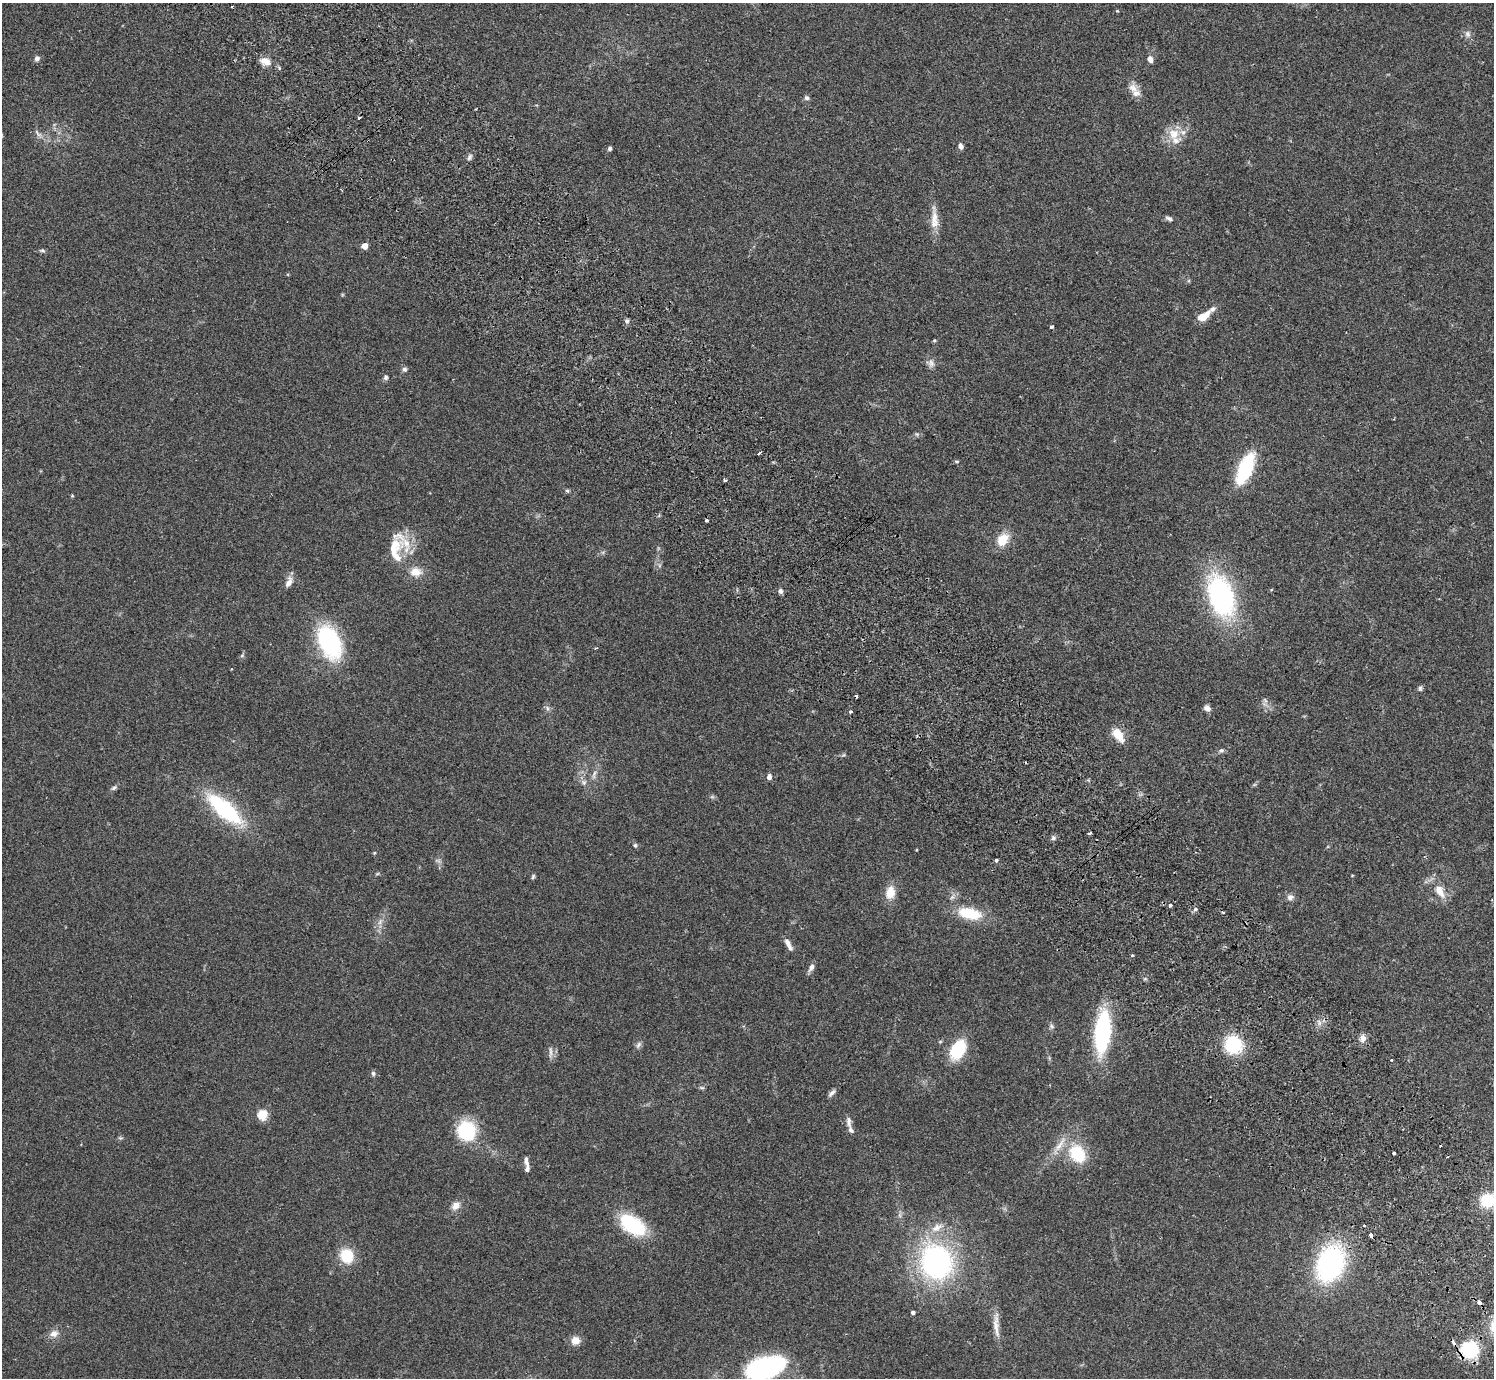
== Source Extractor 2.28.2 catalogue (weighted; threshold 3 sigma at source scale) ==
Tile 6 of 4 x 4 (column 2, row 2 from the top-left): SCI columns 1539-3030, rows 2957-4332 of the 6062 x 6050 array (HDU 1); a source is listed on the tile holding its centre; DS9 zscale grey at full resolution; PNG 1496 x 1380 px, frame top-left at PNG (2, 3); no overlay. Shown black and unused: <1% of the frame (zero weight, under 2 of 3 exposures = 3% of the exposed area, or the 3 px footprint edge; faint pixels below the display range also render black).
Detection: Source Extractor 2.28.2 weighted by HDU 2 'WHT'; one run over the whole footprint, this tile lists its part. Background 0.0986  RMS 0.009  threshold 0.0404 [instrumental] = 3 sigma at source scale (4.5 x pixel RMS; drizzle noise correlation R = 1.50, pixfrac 1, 0.05/0.05 arcsec/px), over >= 5 px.
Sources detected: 116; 2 too faint to see at this stretch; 5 cosmic-ray / hot-pixel residue — not listed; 9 inside a brighter listed object's ellipse — not listed separately; the other 100 listed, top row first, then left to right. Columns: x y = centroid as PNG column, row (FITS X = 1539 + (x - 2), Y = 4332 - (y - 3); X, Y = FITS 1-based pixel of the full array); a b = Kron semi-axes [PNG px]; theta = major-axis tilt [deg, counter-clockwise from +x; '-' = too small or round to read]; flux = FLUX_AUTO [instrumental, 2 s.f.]
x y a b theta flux
232 7 3 2 - 1.3
1468 34 9 8 - 3.7
37 58 6 6 - 2.9
1150 59 7 5 -71 4.4
265 61 14 8 -23 8.8
1133 88 16 11 -56 7.6
806 98 7 6 - 2.1
359 118 3 2 - 2.5
38 134 15 5 -51 3.6
1174 134 21 14 -42 15
960 146 7 5 -71 3
610 148 5 4 - 1.8
469 157 9 5 59 2.4
934 218 34 9 -89 12
1169 219 11 5 -24 2.5
364 246 4 4 - 13
42 250 9 5 -5 1.6
1203 316 15 7 33 14
627 321 6 6 - 1.9
1051 326 3 3 - 1.9
934 340 5 4 - 1.1
931 363 12 10 -52 4.6
404 369 6 6 - 2.5
386 377 7 6 - 2.1
917 434 6 5 - 1.6
759 453 4 3 - 2.9
1245 468 23 10 67 91
725 480 3 3 - 1.7
567 491 6 4 -1 1.3
706 520 3 3 - 4.1
1003 539 16 12 56 16
395 550 43 19 82 30
416 572 15 12 -2 10
289 582 14 7 68 6.1
780 591 6 5 - 2.7
1221 596 33 19 -72 190
329 642 29 17 -66 120
242 655 7 5 45 1.5
1420 688 7 5 84 1.9
1265 700 7 4 -46 1.9
547 708 8 6 -67 2.6
1207 708 9 7 -37 3.9
850 712 3 3 - 2.7
1118 735 17 9 -53 15
1221 750 6 6 - 1.9
843 755 6 4 42 1.2
594 774 15 5 70 4.2
769 777 7 5 79 3.2
584 782 8 7 - 3.1
114 788 10 5 36 2.1
224 809 38 14 -41 94
1090 833 4 3 - 1.6
1053 838 6 5 - 2.1
635 845 6 5 - 1.7
374 853 5 4 - 0.81
996 860 3 3 - 5.1
377 874 6 4 19 1.1
533 877 7 4 63 1.4
1440 891 19 10 -59 13
890 892 13 9 79 15
1290 897 10 8 29 3.7
1170 906 4 3 - 5.6
1195 909 6 5 - 1.8
970 913 27 12 -12 33
380 922 10 5 63 3.7
788 943 13 6 -57 4.7
1132 955 4 3 - 1.1
811 967 10 6 57 4.2
1051 1026 8 5 -28 2
1102 1032 38 14 85 110
1363 1038 9 8 - 5.1
638 1045 11 6 58 2.8
1233 1045 17 17 - 47
958 1050 20 12 61 42
550 1052 17 4 -90 3.1
1391 1060 3 3 - 0.98
373 1073 7 5 -75 1.8
702 1088 9 4 -1 1.4
832 1093 12 5 47 3
262 1114 5 5 - 61
849 1122 16 6 -82 4.3
466 1131 20 19 - 50
120 1138 7 4 0 1.3
1060 1144 29 7 56 11
1077 1153 17 13 -58 40
1394 1153 3 3 - 4.1
526 1161 14 5 -79 3.6
1488 1200 17 15 26 27
456 1206 13 9 41 6.3
633 1225 25 13 -35 82
347 1256 12 11 - 31
936 1262 36 31 -66 180
1330 1263 32 22 70 160
1479 1302 4 3 - 9.4
913 1312 4 4 - 2.3
996 1325 38 7 -88 9.9
54 1334 12 9 27 6
575 1340 10 10 - 7.9
1469 1349 14 13 - 60
766 1368 30 16 17 160
Overlapping masked pixels (flux is a lower limit): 2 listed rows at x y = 1479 1302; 1469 1349
Isophote crosses this tile's border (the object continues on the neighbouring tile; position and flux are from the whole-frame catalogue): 2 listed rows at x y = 1488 1200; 766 1368